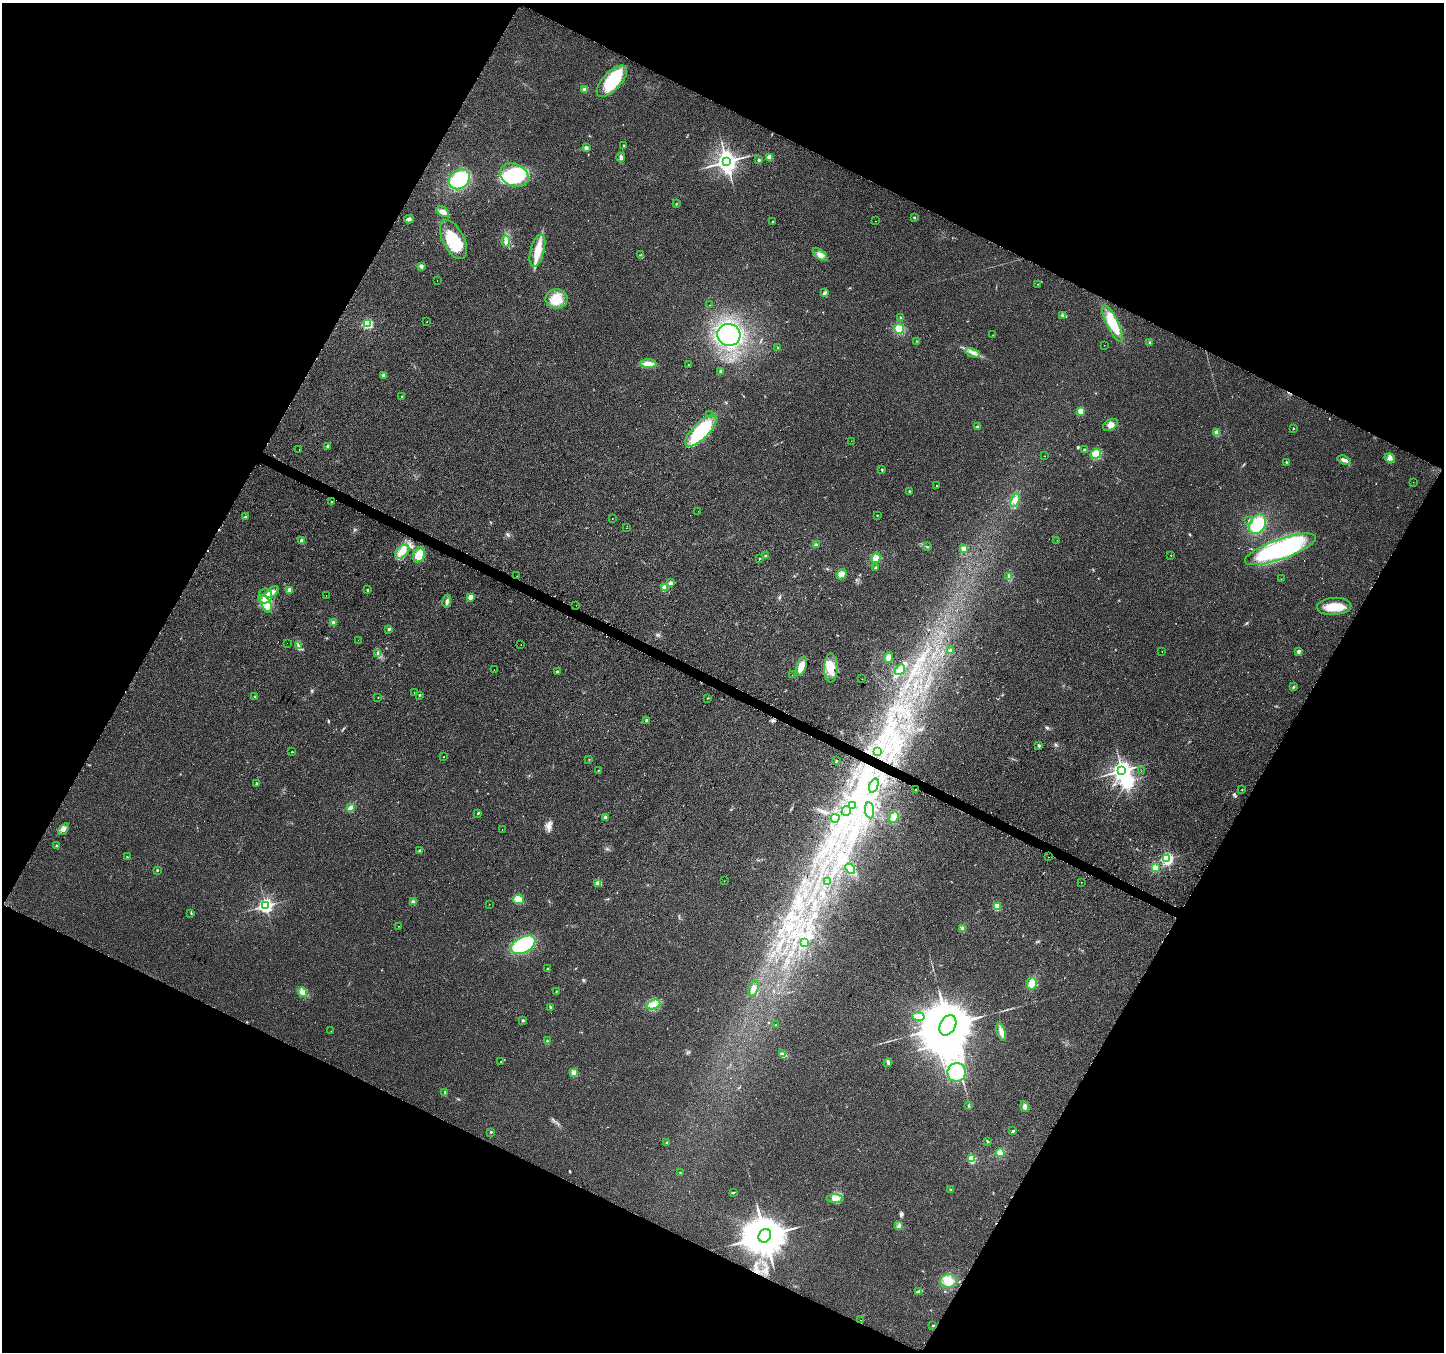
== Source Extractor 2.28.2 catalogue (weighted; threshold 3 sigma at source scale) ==
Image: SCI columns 27-5793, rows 282-5678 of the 5805 x 5898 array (HDU 1 of 3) = the unmasked area's bounding box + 8 px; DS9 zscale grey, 4 x 4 block average (1 PNG px = mean of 4 x 4 image px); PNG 1446 x 1354 px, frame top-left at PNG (2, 3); each listed source drawn as its Kron ellipse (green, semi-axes under 4 px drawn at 4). Shown black and unused: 46% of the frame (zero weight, under 2 of 3 exposures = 2% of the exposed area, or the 3 px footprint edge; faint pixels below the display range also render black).
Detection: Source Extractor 2.28.2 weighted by HDU 2 'WHT'. Background 0.033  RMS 0.0071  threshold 0.0318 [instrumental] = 3 sigma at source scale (4.5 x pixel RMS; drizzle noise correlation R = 1.50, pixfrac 1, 0.0396/0.0396 arcsec/px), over >= 5 px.
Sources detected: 256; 1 too faint to see at this stretch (4 x 4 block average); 5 inside a brighter object's white glare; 30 cosmic-ray / hot-pixel residue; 1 long thin detection or spike segment (spike, bleed or trail) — neither listed nor drawn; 4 coinciding with a brighter row at this scale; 4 inside a brighter listed object's ellipse — not listed separately; the other 211 listed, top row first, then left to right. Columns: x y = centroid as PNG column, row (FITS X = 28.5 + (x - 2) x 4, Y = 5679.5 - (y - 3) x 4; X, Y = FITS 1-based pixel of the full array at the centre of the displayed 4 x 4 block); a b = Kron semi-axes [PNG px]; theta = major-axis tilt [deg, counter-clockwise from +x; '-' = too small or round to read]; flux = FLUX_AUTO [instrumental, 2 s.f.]
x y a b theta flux
612 81 20 9 47 170
584 89 4 3 - 8
624 145 2 2 - 2.9
586 148 2 2 - 48
621 157 5 2 - 7.8
770 157 2 2 - 110
759 160 2 2 - 3.4
727 162 3 3 - 3500
514 175 15 11 -24 250
459 179 11 9 36 230
676 204 2 2 - 1.9
443 212 7 4 -36 17
914 217 2 2 - 3.6
409 219 5 3 - 9.1
772 221 2 2 - 9
875 221 2 2 - 1
453 239 21 10 -62 140
506 241 5 2 - 10
537 251 16 7 75 75
820 254 9 4 -40 19
641 255 2 2 - 2.1
421 266 3 2 - 13
437 281 2 2 - 1
1038 284 2 2 - 1.3
825 292 3 3 - 5.1
556 299 11 9 2 69
709 305 2 2 - 1.9
1063 315 3 3 - 6
900 317 2 2 - 2.8
427 322 2 2 - 4.8
368 323 2 2 - 410
1113 324 20 6 -64 110
899 329 5 5 - 50
729 335 11 11 - 520
993 335 2 2 - 1.2
916 341 2 2 - 1.3
1150 343 2 2 - 24
1104 345 2 2 - 0.87
778 348 2 2 - 5.6
973 353 8 3 -23 16
648 364 8 4 -2 29
688 365 2 2 - 1.5
720 371 3 3 - 4.7
384 375 3 2 - 12
402 396 2 2 - 2.4
1081 411 2 2 - 140
709 415 2 2 - 1.5
1110 425 8 5 31 21
977 427 2 2 - 21
1294 428 2 2 - 6.6
701 431 21 8 45 270
1217 433 2 2 - 110
851 441 2 2 - 0.94
327 446 2 2 - 10
299 449 2 2 - 1.4
1084 450 3 3 - 4.3
1096 454 5 4 - 21
1045 456 2 2 - 0.84
1390 458 5 4 - 14
1344 460 7 3 -18 16
1286 462 2 2 - 3.3
882 470 2 2 - 2.1
1413 482 2 2 - 0.94
936 485 2 2 - 3.9
910 491 3 2 - 4.2
1015 500 7 4 66 21
331 502 2 2 - 4.7
698 511 2 2 - 0.7
877 515 2 2 - 1.9
245 517 4 2 - 5.8
612 519 2 2 - 1.7
1249 520 3 2 - 2.6
1257 524 10 7 57 140
626 528 2 2 - 0.78
1057 540 2 2 - 0.67
302 541 2 2 - 75
816 545 3 2 - 3.9
927 547 3 2 - 2.7
964 549 2 2 - 85
1280 549 37 10 20 590
402 552 8 5 42 33
419 555 7 5 68 74
1171 555 2 2 - 2.3
765 556 2 2 - 14
876 558 5 4 - 26
759 559 2 2 - 5.5
875 568 2 2 - 9.1
841 574 5 4 - 17
517 576 2 2 - 0.63
1008 577 2 2 - 2.6
1281 579 2 2 - 0.93
670 583 2 2 - 40
664 587 2 2 - 99
289 590 2 2 - 59
367 590 2 2 - 5.9
272 592 7 3 36 17
326 595 2 2 - 1.1
265 596 7 6 - 46
470 597 2 2 - 76
447 601 6 3 79 9.8
266 604 9 4 -63 61
576 605 2 2 - 0.54
1334 606 17 8 4 81
333 623 3 3 - 12
389 629 3 3 - 6.3
358 640 2 2 - 2.9
287 643 2 2 - 1.6
521 644 2 2 - 3.9
298 646 2 2 - 2.4
951 651 2 2 - 58
1298 651 2 2 - 41
1162 652 2 2 - 0.97
378 653 3 2 - 4
889 658 5 4 - 22
801 666 10 4 71 47
831 668 14 6 89 79
494 670 2 2 - 0.63
900 670 6 3 51 51
557 671 2 2 - 11
792 675 2 2 - 1.1
862 679 2 2 - 0.68
1293 687 4 2 - 4.5
415 692 2 2 - 7.8
419 695 2 2 - 8.5
255 696 2 2 - 1.7
378 697 2 2 - 1.3
708 698 2 2 - 1.5
646 720 2 2 - 20
1039 745 3 3 - 4.9
878 751 2 2 - 1.6
292 752 3 2 - 2.4
444 757 2 2 - 5.5
589 760 2 2 - 1.7
836 760 2 2 - 4.5
598 771 2 2 - 1.3
1122 771 3 3 - 2500
1141 771 2 2 - 0.6
257 783 2 2 - 20
874 786 7 3 69 14
1242 789 2 2 - 1.1
915 790 2 2 - 12
853 806 2 2 - 1.9
350 808 4 3 - 13
870 810 8 4 -82 18
846 811 5 2 - 3.8
478 813 2 2 - 9.8
894 817 6 4 69 37
605 818 2 2 - 60
835 818 4 3 - 28
63 829 7 4 53 15
502 829 2 2 - 2.1
56 846 2 2 - 3.6
420 851 3 2 - 6.6
127 857 2 2 - 3.7
1048 857 2 2 - 2.3
1167 858 2 2 - 750
1155 868 2 2 - 130
850 869 6 4 -49 18
157 870 2 2 - 4.3
724 881 2 2 - 1
828 881 2 2 - 2.2
1081 882 2 2 - 1.9
598 884 4 3 - 20
518 900 6 4 -13 31
413 902 4 3 - 11
489 904 2 2 - 1.1
266 906 2 2 - 1300
997 906 3 3 - 62
191 913 2 2 - 2.5
398 926 2 2 - 1.5
962 928 4 3 - 10
804 942 4 2 - 5.1
523 945 13 8 28 300
548 969 2 2 - 6.5
1032 984 6 5 - 40
753 989 8 4 64 20
557 991 2 2 - 1.5
303 992 5 4 - 16
653 1005 7 4 21 25
550 1007 3 2 - 3.6
918 1017 6 3 -10 35
523 1020 2 2 - 20
776 1025 2 2 - 1.5
948 1025 11 7 60 34000
331 1031 2 2 - 0.8
1001 1032 9 4 -71 20
547 1041 3 2 - 5.2
782 1054 3 2 - 5.4
501 1061 3 2 - 3.7
888 1063 4 2 - 9.9
574 1072 3 2 - 6.8
957 1072 9 9 - 140
445 1092 3 2 - 2.9
968 1106 2 2 - 1.8
1024 1106 5 4 - 14
1013 1131 2 2 - 24
491 1132 2 2 - 10
987 1141 4 2 - 3.8
667 1142 2 2 - 2.8
1000 1153 4 4 - 29
972 1159 2 2 - 250
680 1173 2 2 - 1.7
950 1189 2 2 - 2.3
733 1193 2 2 - 2.3
835 1199 8 3 -2 15
899 1226 3 2 - 2.4
765 1236 7 6 - 20000
949 1281 8 7 - 42
919 1291 3 2 - 17
860 1320 2 2 - 1.3
933 1325 3 2 - 3.4
Overlapping masked pixels (flux is a lower limit): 1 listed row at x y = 915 790
Diffuse or blended objects may show on this block-average render without a row.